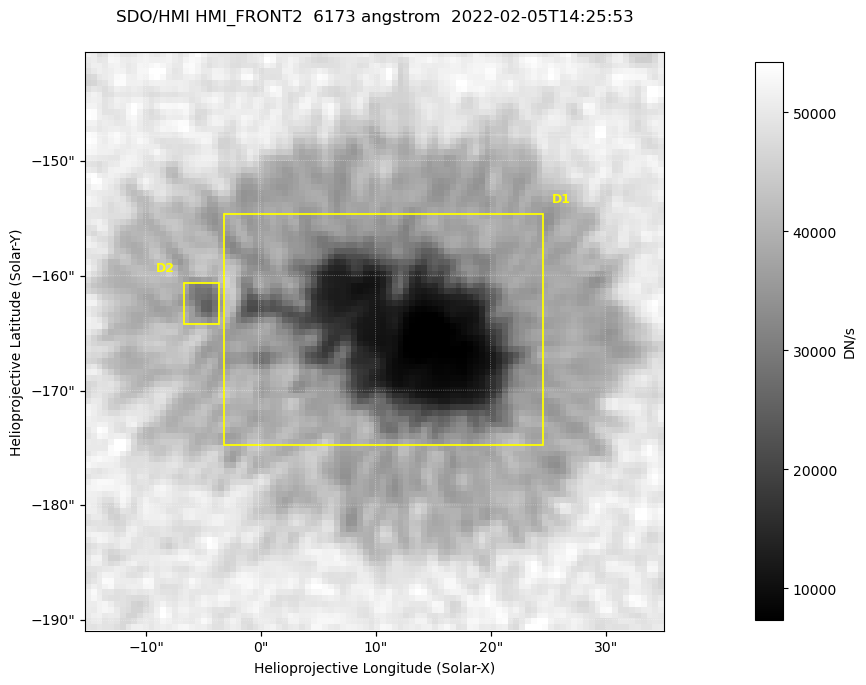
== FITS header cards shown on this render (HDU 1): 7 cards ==
TELESCOP= 'SDO/HMI '           / Telescope
INSTRUME= 'HMI_FRONT2'         / For HMI: HMI_SIDE1, HMI_FRONT2, or HMI_COMBINED
WAVELNTH=                6173. / [angstrom] Wavelength
DATE-OBS= '2022-02-05T14:25:53.500' / [ISO] Observation date {DATE__OBS}
CTYPE1  = 'HPLN-TAN'           / CTYPE1: HPLN
CTYPE2  = 'HPLT-TAN'           / CTYPE2: HPLT
BUNIT   = 'DN/s    '           / Physical Units

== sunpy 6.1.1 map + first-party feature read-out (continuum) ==
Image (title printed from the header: SDO/HMI HMI_FRONT2  6173 angstrom  2022-02-05T14:25:53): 100 x 100 px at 0.504 arcsec/px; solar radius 973 arcsec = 1931 px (partial field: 0.1% of the solar disc is inside the frame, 100% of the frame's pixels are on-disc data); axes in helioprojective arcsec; data unit DN/s (BUNIT, on the colour bar)
Orientation: roll -0.0701 deg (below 1 deg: not rotated)
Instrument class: CONTINUUM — white-light / continuum photospheric image (CONTENT/OBS_TYPE)
Dark features (sunspots / pores): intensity divided by the frame's on-disc median (partial field: no limb-darkening profile); reference = the frame's on-disc median (the 8%-of-disc-diameter window exceeds this field); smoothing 3 px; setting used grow <= 0.8, no closing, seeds <= 0.8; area >= 9 px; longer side >= 3 px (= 1.5 arcsec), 3 px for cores <= 0.7; partial field; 2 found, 2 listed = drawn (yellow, D1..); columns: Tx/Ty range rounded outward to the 2 arcsec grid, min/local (2 s.f., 1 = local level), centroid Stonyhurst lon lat
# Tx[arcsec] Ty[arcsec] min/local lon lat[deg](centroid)
D1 -4..26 -176..-154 0.13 +1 -16
D2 -8..-2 -164..-160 0.61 +0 -16